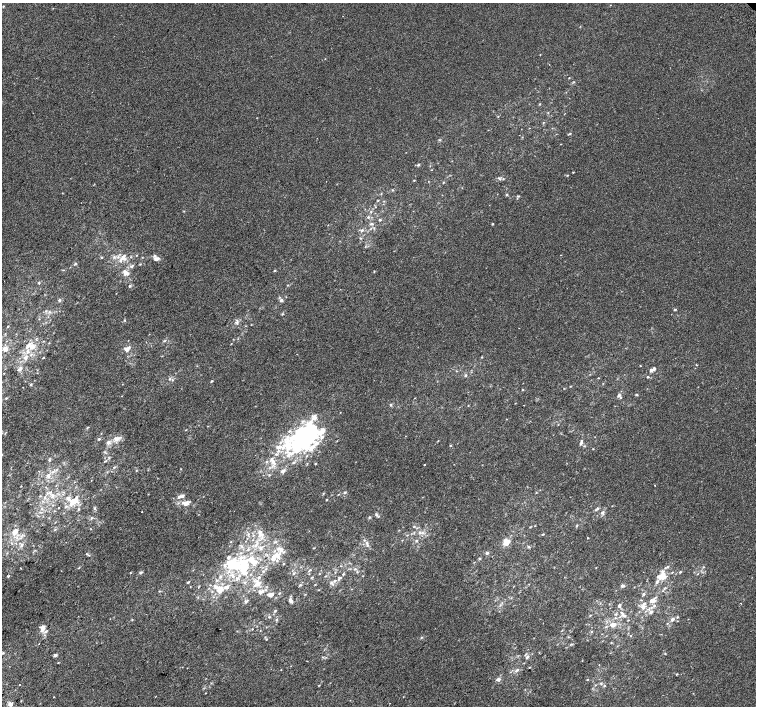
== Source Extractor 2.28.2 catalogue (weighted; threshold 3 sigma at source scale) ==
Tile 7 of 4 x 4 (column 3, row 2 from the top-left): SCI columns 3052-4558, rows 3073-4480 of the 6096 x 6079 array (HDU 1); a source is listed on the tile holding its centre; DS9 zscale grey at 2 x 2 block average (1 PNG px = mean of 2 x 2 image px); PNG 758 x 708 px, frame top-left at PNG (2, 3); no overlay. Shown black and unused: <1% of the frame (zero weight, under 2 of 3 exposures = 2% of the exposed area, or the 3 px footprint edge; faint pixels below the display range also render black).
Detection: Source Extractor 2.28.2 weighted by HDU 2 'WHT'; one run over the whole footprint, this tile lists its part. Background 7.39e-04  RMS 0.0038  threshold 0.0171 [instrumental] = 3 sigma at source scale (4.5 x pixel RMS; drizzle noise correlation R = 1.50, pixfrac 1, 0.0396/0.0396 arcsec/px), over >= 5 px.
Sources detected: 239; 3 inside a brighter object's white glare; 2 cosmic-ray / hot-pixel residue — not listed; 37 inside a brighter listed object's ellipse — not listed separately; the other 197 listed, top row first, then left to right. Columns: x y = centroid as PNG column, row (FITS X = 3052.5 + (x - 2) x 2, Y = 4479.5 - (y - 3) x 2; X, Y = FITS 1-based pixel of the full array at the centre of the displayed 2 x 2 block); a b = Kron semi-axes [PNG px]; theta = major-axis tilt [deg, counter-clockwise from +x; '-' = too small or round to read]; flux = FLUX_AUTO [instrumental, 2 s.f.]
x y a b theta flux
3 6 3 2 - 0.65
569 78 2 2 - 0.41
540 104 3 2 - 0.49
543 123 3 2 - 0.51
570 133 3 2 - 0.65
439 140 3 3 - 0.7
418 165 4 3 - 0.98
573 172 3 2 - 0.45
568 175 3 2 - 0.43
503 179 3 2 - 0.58
414 180 3 2 - 0.5
443 182 3 2 - 0.52
392 190 3 2 - 0.51
506 195 3 3 - 0.72
518 196 4 2 - 0.69
378 200 3 3 - 0.51
368 217 3 3 - 1.1
380 220 3 3 - 1
372 224 4 3 - 1.2
492 224 3 3 - 0.58
362 230 4 4 - 1.5
137 255 2 2 - 0.44
102 257 3 3 - 0.72
123 257 9 4 46 3.4
157 259 7 4 16 3.1
75 264 4 3 - 0.79
140 264 3 2 - 0.57
132 266 7 3 46 1.9
275 270 3 3 - 0.72
374 271 3 2 - 0.41
126 273 9 5 -38 4.9
39 283 3 3 - 0.75
288 285 3 2 - 0.6
130 286 4 2 - 0.9
59 300 4 4 - 1.2
281 300 4 4 - 1.8
675 309 3 2 - 1.1
46 311 3 3 - 0.77
49 312 3 3 - 1.1
282 314 3 3 - 0.66
124 320 3 3 - 0.59
237 323 5 3 - 1.6
8 326 3 2 - 0.49
164 341 4 2 - 0.72
32 346 7 5 52 5.4
5 349 5 5 - 3.8
127 349 5 4 - 5.4
31 354 4 2 - 0.93
482 357 3 2 - 0.41
26 358 9 4 67 3.6
43 358 2 2 - 0.47
696 365 3 2 - 0.46
640 366 2 2 - 0.37
19 369 8 4 37 2
651 370 5 4 - 2.1
465 375 4 3 - 0.97
648 377 3 2 - 0.75
170 378 3 3 - 0.88
212 381 3 2 - 0.8
31 385 3 2 - 0.7
570 386 3 2 - 0.4
636 394 3 2 - 0.76
618 395 4 3 - 1.5
6 398 3 2 - 0.6
390 405 4 3 - 0.94
524 405 2 2 - 0.36
314 417 8 8 - 4.7
506 419 2 2 - 0.33
302 421 5 3 - 1.6
88 427 5 2 - 0.64
99 439 4 3 - 0.85
116 439 6 5 - 4.1
301 441 37 18 20 100
438 441 3 2 - 0.36
108 442 5 5 - 2.5
581 443 5 3 - 1.4
450 445 3 3 - 0.73
593 449 2 2 - 0.38
49 460 6 2 -80 0.72
105 461 5 2 - 0.87
267 461 3 3 - 0.9
273 462 10 5 -54 4.1
424 465 2 2 - 2
114 467 4 3 - 0.84
181 469 2 2 - 0.34
283 471 6 4 15 2.2
53 472 4 3 - 1.3
269 475 3 3 - 0.69
48 476 5 5 - 2.8
655 485 2 2 - 0.41
345 492 3 3 - 0.8
536 492 3 2 - 0.43
48 493 4 2 - 1
53 495 5 2 - 1.1
181 496 10 4 16 3.2
326 500 3 2 - 0.6
74 502 12 7 38 11
186 503 7 5 48 3.9
94 508 3 3 - 0.87
597 508 5 3 - 1.5
79 509 3 3 - 0.68
141 512 2 2 - 0.36
602 512 5 4 - 2
376 514 6 3 -85 1.1
369 517 3 3 - 0.76
92 518 4 3 - 0.8
414 526 3 2 - 0.52
577 526 3 2 - 0.63
55 530 3 2 - 0.54
15 531 6 4 57 6
260 532 5 5 - 2.6
420 532 4 2 - 1
248 534 4 3 - 1
542 534 3 2 - 0.55
407 535 3 2 - 0.47
587 538 3 2 - 0.39
416 540 4 3 - 0.98
231 542 2 2 - 0.38
506 542 5 5 - 8.8
367 543 6 3 -84 1.8
22 545 7 2 71 1.3
256 545 6 2 45 1.7
529 547 3 3 - 0.91
260 548 5 3 - 1.6
487 553 4 3 - 1.4
86 554 2 2 - 0.85
275 556 18 8 39 11
479 559 3 3 - 0.73
244 564 18 15 -11 25
283 564 3 2 - 0.5
703 567 3 2 - 0.61
355 569 4 3 - 1
310 570 3 2 - 0.65
263 571 3 2 - 0.82
141 572 7 2 27 1
357 572 3 2 - 0.58
680 572 3 3 - 0.8
293 574 3 3 - 0.86
8 576 3 2 - 0.58
325 576 3 2 - 0.52
661 576 13 10 36 11
220 577 4 3 - 1.2
237 578 4 3 - 1.1
311 578 3 2 - 0.45
339 578 7 4 45 2.2
188 582 3 2 - 1
245 582 4 3 - 1
331 583 5 4 - 1.7
257 584 10 7 35 6.4
315 584 3 2 - 0.4
300 585 4 2 - 0.68
623 586 4 3 - 1.6
216 587 8 5 -44 3.7
226 587 5 4 - 3.1
220 590 5 5 - 8.9
318 590 2 2 - 0.38
261 592 9 5 32 3.1
279 593 3 2 - 0.63
643 594 4 3 - 0.96
271 595 5 4 - 3.2
291 601 4 4 - 1.7
652 601 8 4 11 4.7
741 603 2 2 - 0.43
619 605 4 3 - 1.5
654 606 4 3 - 1.3
643 607 6 6 - 3.6
275 611 4 2 - 0.67
651 612 4 4 - 2
616 614 3 2 - 0.71
590 615 3 2 - 0.6
623 615 5 5 - 2.3
677 617 3 2 - 0.61
276 619 3 3 - 0.81
672 619 5 3 - 2
613 625 6 5 - 4.4
42 628 8 5 68 4.9
252 629 3 2 - 0.42
421 637 4 2 - 0.65
266 639 3 2 - 0.66
571 644 3 2 - 0.66
3 653 3 2 - 0.63
55 655 4 3 - 1.6
527 657 5 3 - 1.6
307 661 2 2 - 0.37
599 665 2 2 - 0.98
529 667 2 2 - 0.47
517 670 7 3 34 1.7
676 674 3 2 - 0.71
498 679 7 5 14 2.2
587 679 3 2 - 0.46
601 683 4 3 - 0.93
19 685 2 2 - 1.8
319 685 3 2 - 0.48
604 685 4 3 - 0.86
54 697 2 2 - 0.34
350 700 2 2 - 0.41
11 704 4 3 - 3.4
Diffuse or blended objects may show on this block-average render without a row.